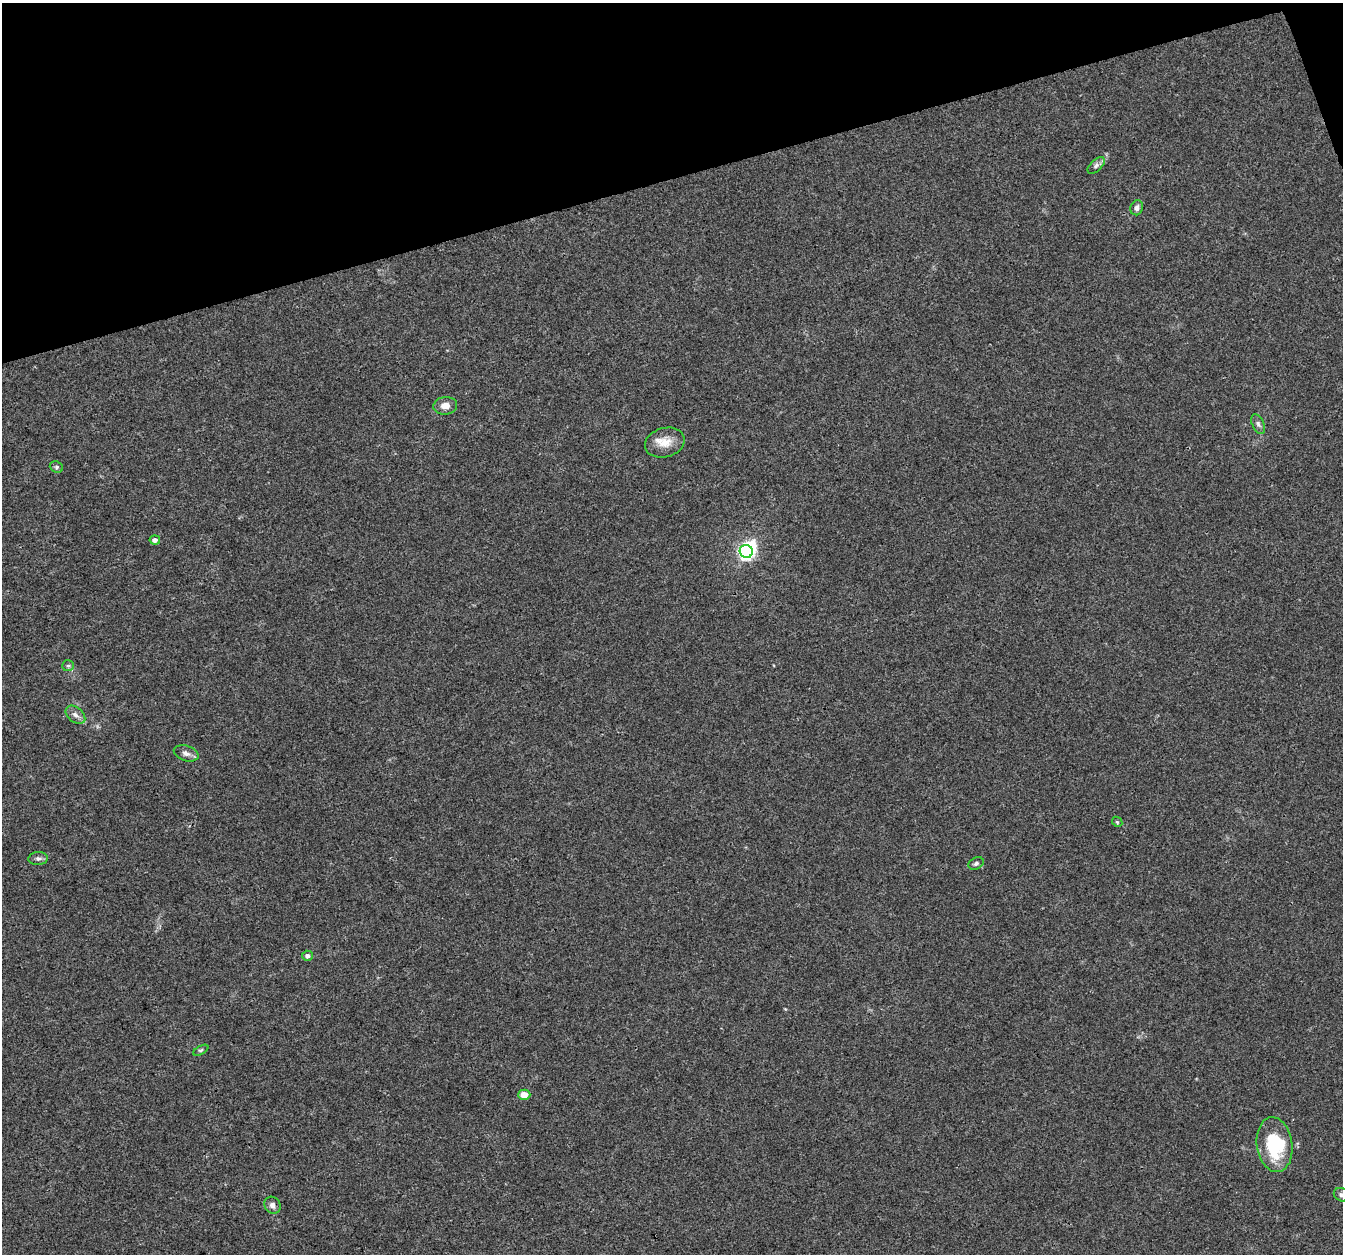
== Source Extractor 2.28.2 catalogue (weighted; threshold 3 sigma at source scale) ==
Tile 3 of 4 x 4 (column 3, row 1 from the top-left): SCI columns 2682-4022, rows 3818-5069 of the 5363 x 5188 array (HDU 1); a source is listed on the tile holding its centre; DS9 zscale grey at full resolution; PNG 1345 x 1256 px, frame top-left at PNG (2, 3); each listed source drawn as its Kron ellipse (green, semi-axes under 4 px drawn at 4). Shown black and unused: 14% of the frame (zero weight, under 3 of 4 exposures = <1% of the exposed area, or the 3 px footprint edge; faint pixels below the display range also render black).
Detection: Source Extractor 2.28.2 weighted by HDU 2 'WHT'; one run over the whole footprint, this tile lists its part. Background 0.0182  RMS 0.0028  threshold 0.0128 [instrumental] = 3 sigma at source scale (4.5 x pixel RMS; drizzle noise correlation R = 1.50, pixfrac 1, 0.0396/0.0396 arcsec/px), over >= 5 px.
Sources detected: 21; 1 inside a brighter object's white glare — neither listed nor drawn; the other 20 listed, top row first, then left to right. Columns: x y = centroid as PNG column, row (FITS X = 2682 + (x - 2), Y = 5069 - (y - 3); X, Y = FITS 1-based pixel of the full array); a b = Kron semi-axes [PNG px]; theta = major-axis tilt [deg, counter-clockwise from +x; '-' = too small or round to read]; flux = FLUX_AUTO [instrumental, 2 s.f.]
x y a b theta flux
1096 165 10 5 43 0.95
1137 208 7 6 - 1.1
445 406 12 8 7 2.3
1258 424 10 6 -66 0.95
665 443 20 14 16 4.3
56 467 7 5 -21 0.59
155 540 5 4 - 1.1
746 551 7 6 - 75
68 666 6 5 - 0.59
75 715 11 7 -41 1.4
186 753 12 7 -17 1.4
1117 822 6 4 -46 0.36
38 858 10 6 3 0.92
976 863 8 5 27 0.68
307 956 5 5 - 0.9
201 1050 8 3 30 0.45
524 1095 6 5 - 2.8
1275 1145 27 18 -82 18
1341 1195 8 6 -30 0.75
272 1205 9 7 -55 1.3
Isophote crosses this tile's border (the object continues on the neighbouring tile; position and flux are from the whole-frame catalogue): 1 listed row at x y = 1341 1195